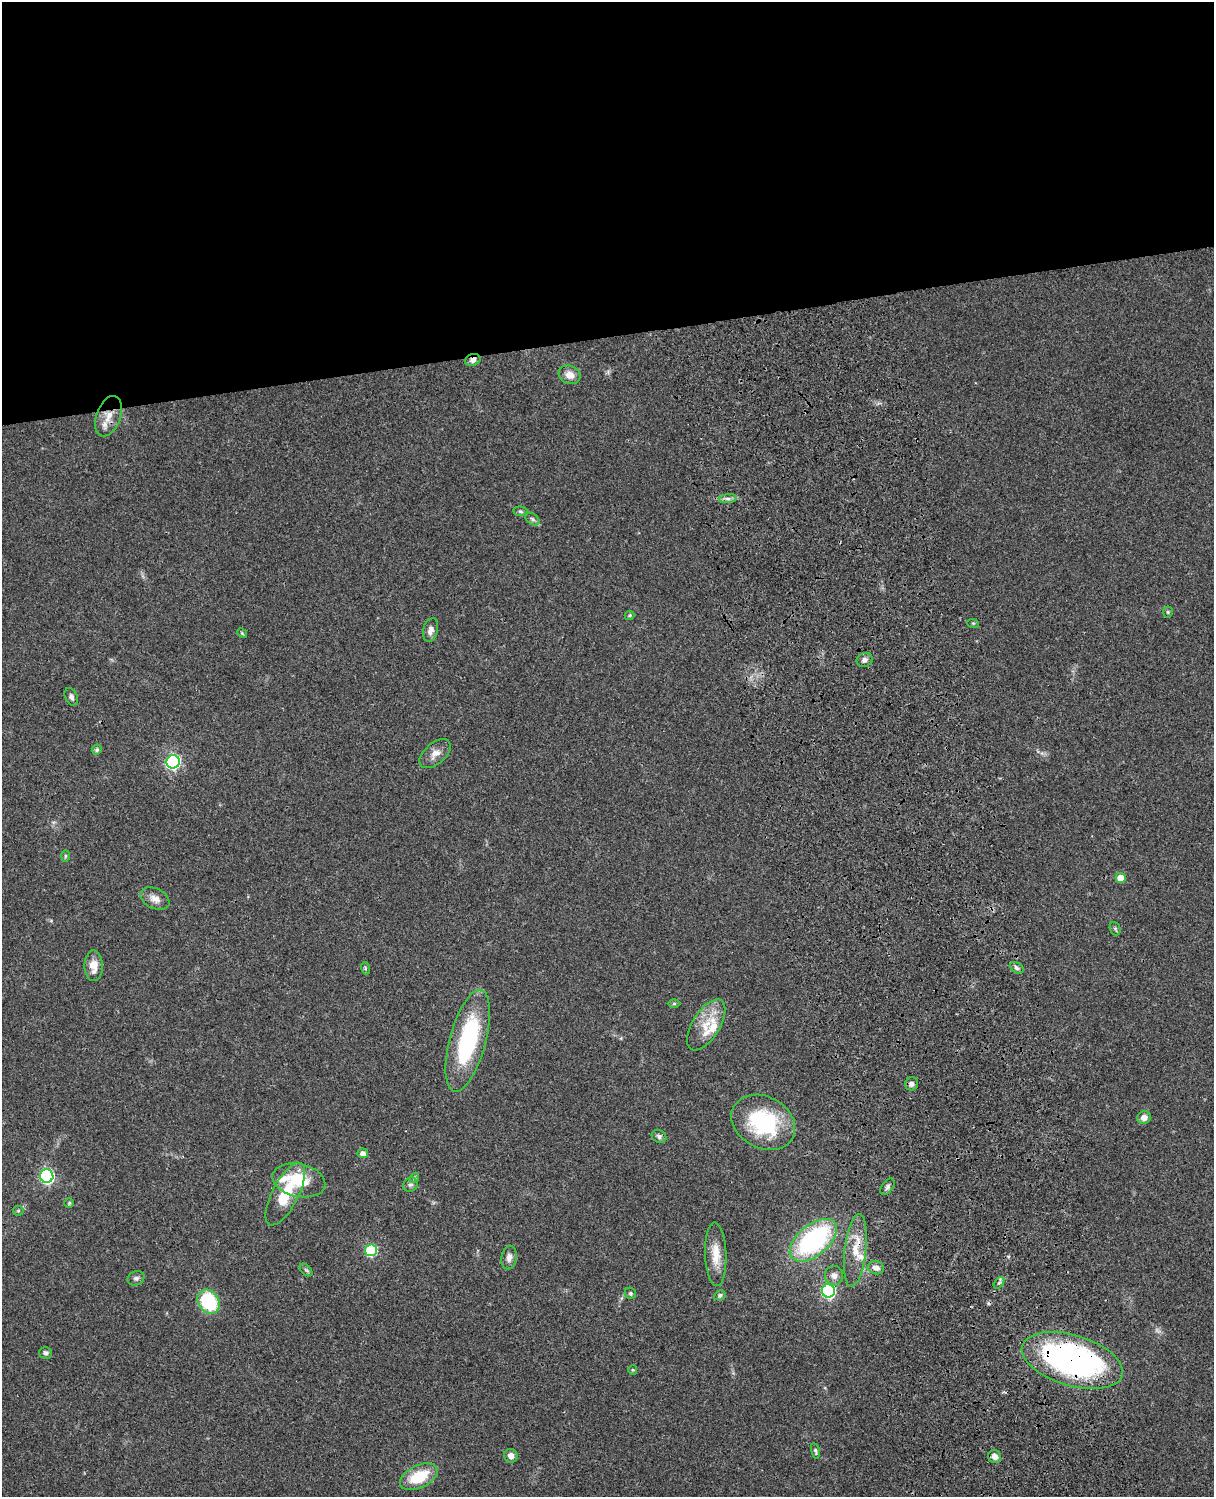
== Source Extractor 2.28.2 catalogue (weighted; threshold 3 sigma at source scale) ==
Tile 2 of 4 x 3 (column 2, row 1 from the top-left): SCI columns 1333-2544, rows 3268-4762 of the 5087 x 4927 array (HDU 1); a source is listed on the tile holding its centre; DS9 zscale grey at full resolution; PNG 1216 x 1499 px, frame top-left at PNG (2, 2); each listed source drawn as its Kron ellipse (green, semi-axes under 4 px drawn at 4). Shown black and unused: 23% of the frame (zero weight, under 3 of 4 exposures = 6% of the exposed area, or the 3 px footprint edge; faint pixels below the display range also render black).
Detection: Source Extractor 2.28.2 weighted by HDU 2 'WHT'; one run over the whole footprint, this tile lists its part. Background 0.0774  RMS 0.0058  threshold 0.0263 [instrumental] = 3 sigma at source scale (4.5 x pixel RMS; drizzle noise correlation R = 1.50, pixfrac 1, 0.05/0.05 arcsec/px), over >= 5 px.
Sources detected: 65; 5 inside a brighter listed object's ellipse — not listed separately; the other 60 listed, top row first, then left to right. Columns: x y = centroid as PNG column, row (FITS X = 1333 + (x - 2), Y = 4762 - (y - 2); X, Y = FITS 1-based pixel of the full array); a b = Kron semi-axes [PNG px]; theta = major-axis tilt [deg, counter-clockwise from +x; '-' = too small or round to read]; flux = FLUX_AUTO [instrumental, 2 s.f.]
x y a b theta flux
473 360 8 6 21 2.8
570 375 11 9 -20 5
109 416 21 12 70 7.8
728 499 9 4 8 1.8
520 511 7 5 -7 0.97
532 519 8 5 -37 1.3
1168 612 5 5 - 0.79
630 615 5 5 - 0.8
973 623 6 4 -17 0.6
430 630 12 7 76 3.4
242 633 5 4 - 0.61
865 660 8 7 - 2.2
71 697 9 6 -66 1.7
97 750 5 5 - 1.3
435 754 18 10 41 5
173 762 7 6 - 120
65 856 6 4 88 0.7
1121 878 5 5 - 9
155 899 15 10 -27 4.6
1115 929 7 5 -69 0.98
94 966 15 9 -89 6.8
365 968 6 4 -73 0.73
1017 968 7 5 -31 1.5
674 1004 6 4 1 0.91
706 1025 28 13 59 13
468 1041 52 18 75 63
912 1084 7 6 - 2
1144 1118 7 6 - 3.3
763 1122 33 26 -28 50
659 1136 7 6 - 1.7
363 1153 5 5 - 2.6
47 1176 7 6 - 110
414 1178 5 4 - 0.81
299 1180 27 16 -13 21
410 1185 7 6 - 1.6
887 1187 9 5 54 1.6
285 1194 34 13 62 21
69 1203 5 5 - 0.77
18 1211 5 5 - 0.78
813 1240 28 15 39 92
371 1250 6 6 - 49
855 1250 36 11 83 12
716 1254 32 10 -88 10
509 1257 12 7 81 3.2
876 1268 8 6 -12 3
306 1270 7 4 -44 1.1
834 1276 10 9 - 3.2
136 1278 8 7 - 1.7
999 1283 7 4 54 1.1
828 1291 6 6 - 97
630 1293 6 5 - 0.96
720 1295 6 5 - 1
208 1302 13 10 -55 37
46 1353 6 6 - 1.7
1072 1360 52 25 -17 170
633 1370 4 4 - 0.63
815 1451 8 4 -78 1
511 1456 7 6 - 3.5
995 1456 7 6 - 3.1
419 1477 20 11 25 20
Overlapping masked pixels (flux is a lower limit): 4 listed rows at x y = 473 360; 109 416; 855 1250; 1072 1360